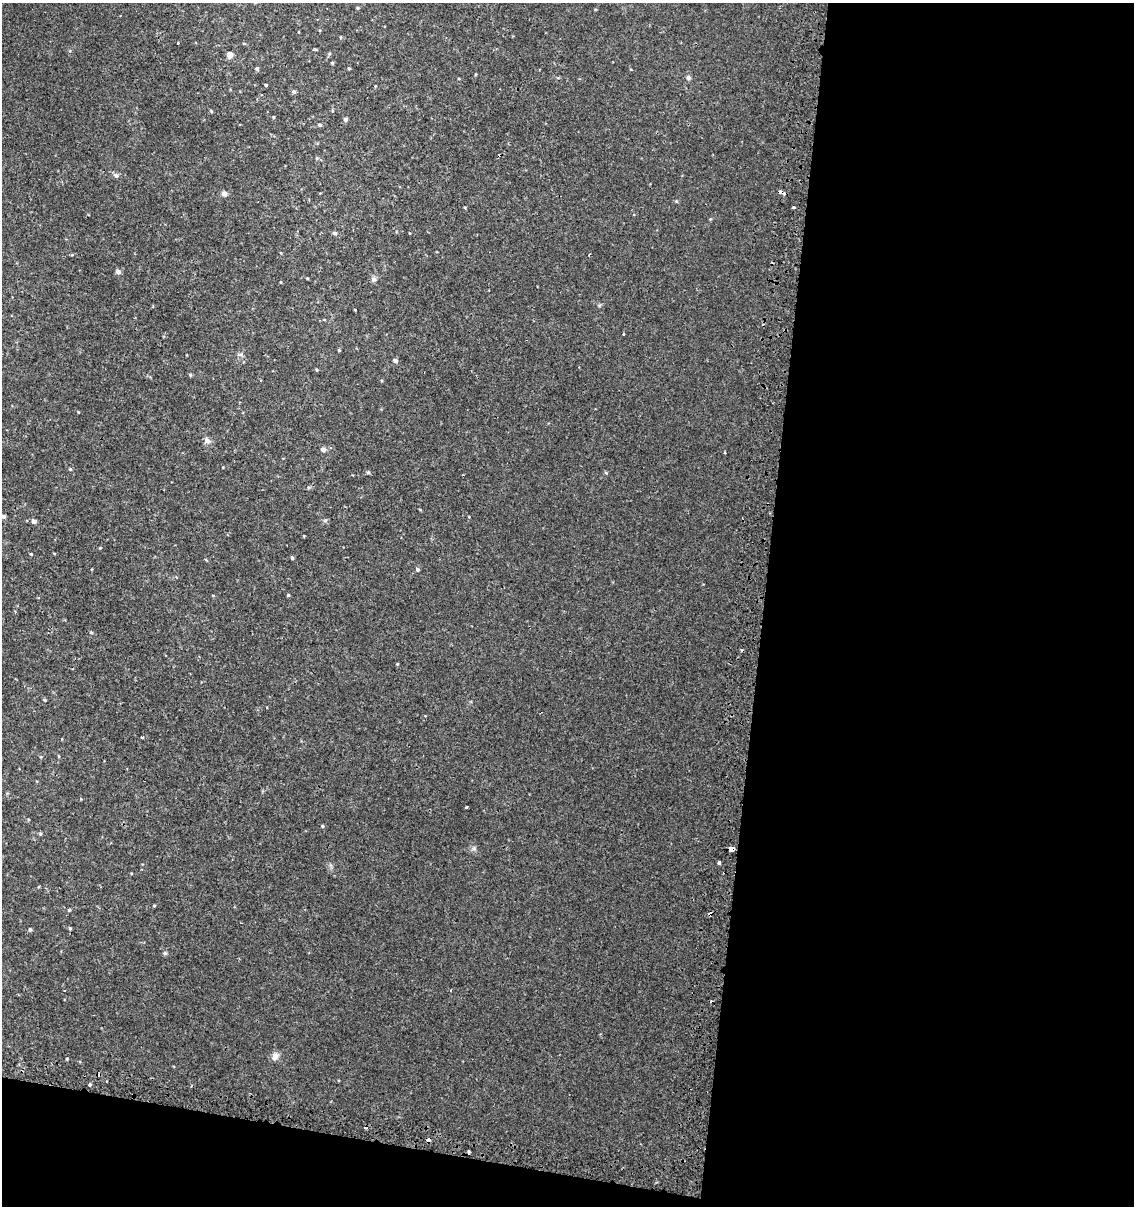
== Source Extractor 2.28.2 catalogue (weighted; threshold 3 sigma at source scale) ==
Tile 16 of 4 x 4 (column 4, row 4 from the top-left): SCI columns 3661-4792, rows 39-1242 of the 5119 x 4893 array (HDU 1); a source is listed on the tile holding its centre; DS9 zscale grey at full resolution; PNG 1136 x 1208 px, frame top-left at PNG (2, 3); no overlay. Shown black and unused: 36% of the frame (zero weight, under 2 of 3 exposures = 3% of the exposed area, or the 3 px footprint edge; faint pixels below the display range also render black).
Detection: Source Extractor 2.28.2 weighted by HDU 2 'WHT'; one run over the whole footprint, this tile lists its part. Background 0.00112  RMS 0.0027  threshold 0.0119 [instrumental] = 3 sigma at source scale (4.5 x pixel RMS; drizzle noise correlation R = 1.50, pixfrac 1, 0.0396/0.0396 arcsec/px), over >= 5 px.
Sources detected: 68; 4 cosmic-ray / hot-pixel residue — not listed; the other 64 listed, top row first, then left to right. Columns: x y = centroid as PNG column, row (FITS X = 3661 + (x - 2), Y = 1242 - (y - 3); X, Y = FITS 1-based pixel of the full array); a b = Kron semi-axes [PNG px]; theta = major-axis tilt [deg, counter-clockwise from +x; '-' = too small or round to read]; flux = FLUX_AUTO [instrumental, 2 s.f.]
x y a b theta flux
357 8 4 3 - 0.29
340 37 4 3 - 0.23
178 43 3 2 - 0.2
230 55 4 4 - 2.8
332 63 4 3 - 0.28
257 68 4 4 - 0.46
349 68 4 3 - 0.26
688 77 6 5 - 0.67
558 78 5 3 - 0.24
266 85 3 3 - 0.32
294 92 5 5 - 0.53
211 111 5 3 - 0.21
273 117 4 3 - 0.22
345 120 4 4 - 0.79
319 125 5 4 - 0.37
317 158 5 4 - 0.27
116 175 8 5 -27 0.75
781 192 5 3 - 3.1
224 194 7 7 - 0.79
465 207 4 3 - 0.24
794 208 4 2 - 0.29
335 233 6 5 - 0.46
409 233 3 2 - 0.16
118 272 6 5 - 0.8
307 278 5 3 - 0.21
374 279 7 6 - 0.62
281 282 4 3 - 0.17
623 334 3 3 - 0.42
339 350 3 3 - 0.28
395 361 5 4 - 0.92
316 370 4 3 - 0.3
190 375 4 4 - 0.34
207 441 9 8 - 1
323 449 7 6 - 0.72
725 452 3 2 - 0.32
70 469 4 4 - 0.3
606 473 6 3 -20 0.26
3 516 4 4 - 0.57
34 521 6 5 - 0.68
100 548 4 3 - 0.24
31 554 3 3 - 0.24
292 558 4 3 - 0.4
417 569 5 4 - 0.52
288 595 4 3 - 0.26
91 632 4 3 - 0.27
397 664 4 3 - 0.2
44 700 4 3 - 0.39
142 737 4 3 - 0.25
58 756 5 3 - 0.21
466 807 3 3 - 0.54
322 826 4 4 - 0.29
40 834 5 4 - 0.36
474 848 6 6 - 0.56
731 849 5 4 - 3.1
719 863 3 3 - 0.87
154 906 4 4 - 0.22
69 910 4 4 - 0.3
70 928 4 3 - 0.32
30 930 5 4 - 0.42
165 953 5 5 - 0.43
275 1056 10 8 71 1.4
67 1059 4 3 - 0.21
90 1085 3 3 - 1.4
429 1140 5 4 - 2.6
Overlapping masked pixels (flux is a lower limit): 4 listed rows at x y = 781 192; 731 849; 90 1085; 429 1140